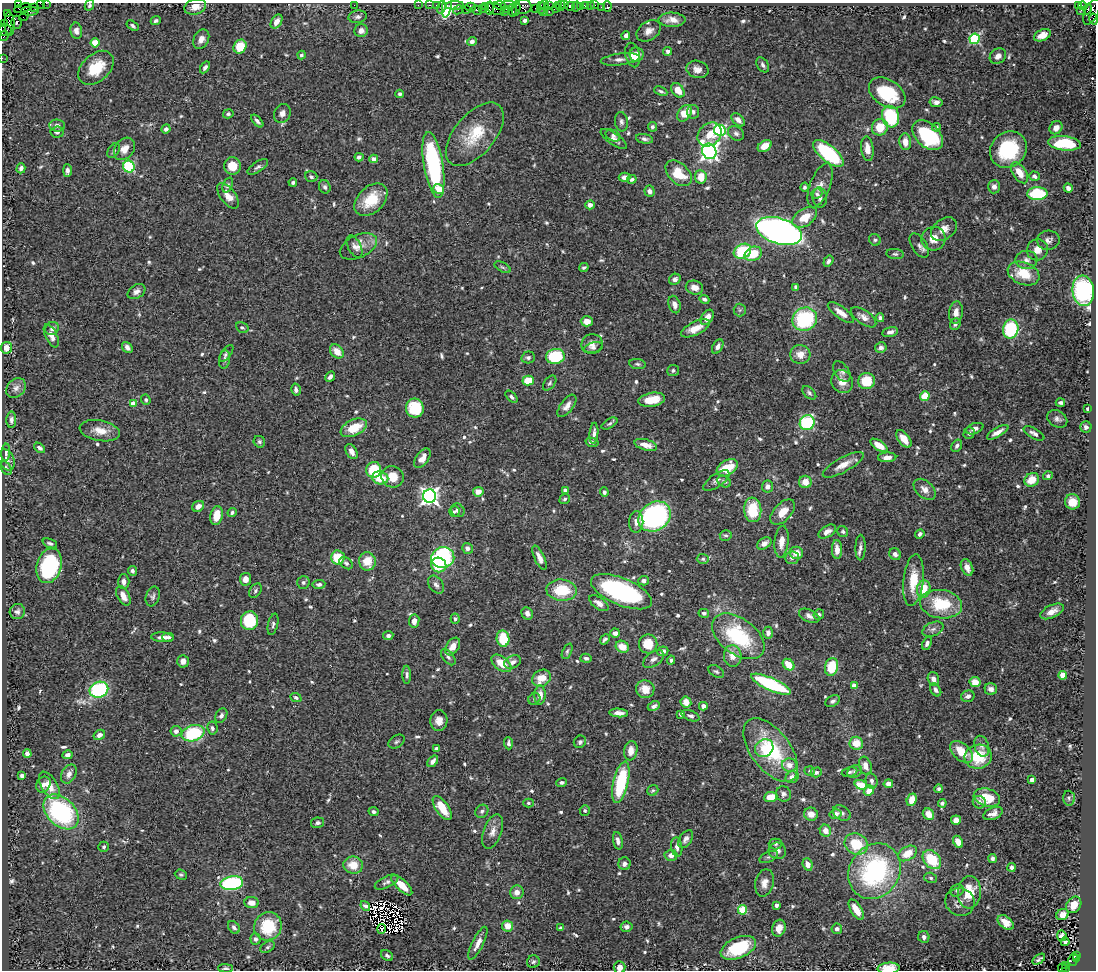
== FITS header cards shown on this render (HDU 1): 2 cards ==
NAXIS1  =                 1094
NAXIS2  =                  968

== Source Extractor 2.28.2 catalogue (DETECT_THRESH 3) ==
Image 1094 x 968 px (HDU 1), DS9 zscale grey, 1 PNG px = 1 image px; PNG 1098 x 972 px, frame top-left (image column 1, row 968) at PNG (2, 3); each listed source drawn as its Kron ellipse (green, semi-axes under 4 px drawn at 4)
Background 0.732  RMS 0.035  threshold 0.104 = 3 sigma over >= 5 px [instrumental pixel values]
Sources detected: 683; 8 with non-positive FLUX_AUTO (blend fragments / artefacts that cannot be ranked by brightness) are neither listed nor drawn; of the other 675, the 500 brightest by FLUX_AUTO listed and drawn (175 fainter detections omitted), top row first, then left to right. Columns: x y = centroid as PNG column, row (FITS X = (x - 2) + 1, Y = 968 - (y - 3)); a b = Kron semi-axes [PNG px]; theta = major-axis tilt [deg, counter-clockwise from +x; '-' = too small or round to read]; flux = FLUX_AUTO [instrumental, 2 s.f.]
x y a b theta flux
18 3 3 3 - 19
40 3 4 2 - 52
46 3 2 2 - 15
89 5 5 4 - 5
354 5 2 2 - 100
418 5 2 2 - 20
430 5 3 2 - 47
436 5 2 2 - 21
508 5 7 2 0 220
544 5 4 3 - 36
549 5 3 2 - 47
558 5 3 2 - 52
565 5 3 2 - 48
585 5 4 3 - 130
590 5 2 2 - 12
595 5 2 2 - 21
1078 5 3 2 - 230
1082 5 4 3 - 24
447 6 12 4 81 97
455 6 9 3 1 140
485 6 4 2 - 49
500 6 6 3 -15 160
561 6 5 3 - 86
570 6 4 4 - 270
576 6 5 4 - 22
607 6 6 3 -82 19
34 7 3 2 - 27
195 7 11 7 17 22
441 7 6 3 76 170
470 7 5 4 - 170
524 7 8 7 - 360
580 7 2 2 - 14
601 7 2 2 - 7.4
23 8 9 4 14 210
489 8 7 3 -88 230
535 8 2 2 - 46
541 8 6 3 90 88
556 8 4 3 - 67
482 9 3 3 - 29
495 9 9 5 -22 340
506 9 3 2 - 88
516 9 7 3 82 150
1088 9 5 3 - 420
458 10 5 4 - 45
466 10 3 3 - 100
477 10 5 3 - 150
512 10 6 3 -84 380
1081 10 2 2 - 9.5
30 11 9 4 0 170
504 12 2 2 - 28
543 12 3 2 - 89
549 12 3 2 - 120
1091 12 14 6 65 640
7 13 4 2 - 22
24 16 5 2 - 60
358 17 9 6 9 8.2
1094 19 5 3 - 120
525 20 4 4 - 11
672 20 13 7 -1 18
156 21 5 4 - 5.3
276 21 8 5 58 16
17 22 6 5 - 320
5 24 3 3 - 31
9 24 12 5 -88 470
133 26 7 4 -34 4.8
5 30 7 5 7 290
76 31 8 6 -80 11
361 31 7 6 - 12
649 31 13 9 34 17
1042 35 9 5 24 19
4 36 5 4 - 91
626 36 4 4 - 8.9
201 39 10 7 63 16
975 39 5 5 - 220
472 41 5 4 - 8.8
95 43 4 4 - 66
240 47 7 6 - 61
667 51 4 4 - 4.7
301 55 4 4 - 5.1
633 55 12 7 -77 26
637 55 7 7 - 18
998 56 9 7 39 11
2 58 2 2 - 11
620 59 19 5 7 14
763 65 8 5 -58 6.6
205 67 6 4 56 6.5
96 68 20 13 42 68
697 69 11 8 -16 15
678 90 8 5 -52 27
661 91 7 4 -25 4.9
887 93 20 13 -33 120
400 94 4 4 - 4.5
936 102 7 5 -10 10
693 112 7 6 - 6.3
282 113 10 8 63 12
684 113 9 6 56 45
228 114 5 4 - 5
890 117 11 8 -74 140
738 120 8 5 -46 13
257 121 8 4 -47 6.4
621 122 10 6 -82 7.6
57 125 8 6 -7 11
652 127 5 4 - 6.5
880 127 8 8 - 44
936 127 4 4 - 7.3
1056 128 7 6 - 14
166 129 5 4 - 8.9
720 130 6 5 - 350
57 132 6 5 - 7.3
736 133 8 6 -33 7.6
475 134 38 20 50 91
710 134 13 10 45 33
613 135 8 5 -27 5.7
928 135 18 11 -43 170
614 139 15 5 -35 11
645 139 8 4 -10 6.3
905 142 8 6 -85 20
1064 143 16 7 -6 100
765 146 7 5 33 30
124 149 12 9 52 20
867 149 12 6 -84 20
1008 150 19 17 41 140
114 151 8 5 55 5.4
709 151 8 7 - 1200
828 153 18 8 -39 210
359 157 4 4 - 8.1
374 159 4 4 - 18
433 165 33 9 -81 260
232 166 9 8 - 42
129 167 6 5 - 160
258 167 12 5 34 7.2
21 168 5 4 - 7.2
67 171 6 4 -89 10
679 173 15 9 -43 62
1020 173 12 6 -56 35
1035 176 5 4 - 5.8
311 177 6 5 - 6.4
625 177 6 4 -1 10
701 177 7 5 -82 36
632 179 5 4 - 5.7
293 182 4 4 - 5.1
228 185 8 5 68 5.2
820 185 23 10 69 22
325 187 7 5 -65 6.1
804 187 4 4 - 5
994 187 7 6 - 10
1068 188 4 4 - 9.5
439 189 6 5 - 40
650 191 6 5 - 9.6
817 194 6 5 - 4.8
1037 194 10 6 2 130
228 196 15 7 -54 26
820 197 10 7 -83 9.7
371 200 19 13 44 68
590 205 4 4 - 15
805 217 14 8 33 46
944 229 14 10 38 19
779 231 23 13 -18 1400
933 239 12 11 - 25
875 240 6 5 - 4.7
1048 240 11 9 6 11
919 245 13 7 -58 9.8
358 246 20 11 25 27
354 247 12 6 -64 10
1037 250 11 10 - 20
742 251 9 7 30 100
753 254 9 7 23 52
895 254 9 5 -7 4.9
1026 260 11 9 -2 13
828 261 6 4 55 7.3
502 267 9 4 -27 4.9
584 268 5 3 - 4.3
1024 273 16 11 -21 64
675 279 6 5 - 7.4
796 287 4 4 - 6.8
694 288 9 7 -15 18
1083 291 15 10 -84 310
136 292 9 6 31 11
704 299 5 4 - 6
674 304 9 6 -73 11
740 310 6 6 - 4.5
841 312 15 6 -37 22
956 312 11 7 82 16
707 317 8 5 56 20
864 317 15 7 -35 18
880 318 4 4 - 5.9
805 319 12 11 - 190
587 321 6 5 - 19
955 324 6 5 - 7
52 328 7 6 - 8.8
242 328 6 5 - 4.8
695 328 15 6 26 26
1011 329 9 7 79 180
890 332 8 5 13 9.5
51 336 12 5 -64 16
592 344 10 10 - 15
718 346 8 5 61 9.1
127 347 6 4 -51 8.2
881 347 6 5 - 9.2
6 348 6 5 - 21
593 348 9 5 13 6.2
337 351 8 6 -46 30
226 353 10 4 53 5.6
800 354 10 9 - 25
555 356 9 7 13 120
528 357 7 6 - 6.3
225 360 9 5 81 7
637 364 8 5 -8 4.8
673 370 6 5 - 5.3
842 371 11 7 -53 8.6
330 377 5 4 - 8.7
528 380 6 5 - 57
866 381 8 8 - 65
842 382 12 10 -58 23
550 383 8 5 53 5.4
16 388 11 8 47 12
296 390 6 4 -77 8
809 393 8 5 -43 5.7
925 396 5 4 - 54
511 397 7 4 -46 5.8
146 400 5 4 - 4.6
652 400 13 7 10 38
1060 402 5 4 - 5.7
133 403 4 4 - 30
567 406 13 6 53 14
415 408 9 9 - 100
1088 409 3 3 - 4.4
1057 419 11 8 -33 9.5
11 420 8 5 -90 7.3
807 423 8 7 - 190
609 424 9 4 31 4.8
1086 427 5 5 - 7.9
354 428 14 8 25 53
975 429 9 5 20 9.5
100 431 20 10 -10 30
998 432 12 4 30 15
594 433 10 4 85 8.2
969 433 6 5 - 5.7
1034 433 11 5 -29 8.9
904 439 10 5 -52 26
259 442 6 5 - 5.2
592 442 7 4 -14 7.1
646 445 12 5 -15 19
879 445 10 5 -33 35
957 446 6 5 - 5.9
40 448 6 4 -38 6.7
6 452 9 4 86 5.7
351 452 8 5 -58 13
887 457 9 5 3 13
422 458 11 6 55 17
6 460 11 7 -67 10
843 465 23 7 29 28
6 468 7 5 -58 5.1
727 468 11 7 31 61
374 470 8 7 - 78
1048 476 5 4 - 5.1
392 477 11 10 - 35
380 478 8 6 -12 47
1032 480 7 6 - 35
716 481 15 6 34 10
724 482 7 5 -29 6
805 482 6 6 - 24
767 487 6 5 - 12
925 489 13 8 -42 16
565 490 4 3 - 12
478 492 5 5 - 22
604 492 4 4 - 7
429 496 6 6 - 1100
565 499 5 4 - 4.8
1072 502 7 7 - 32
198 506 6 5 - 17
458 510 7 6 - 7.5
753 510 12 8 -83 85
454 511 5 5 - 4.7
783 512 15 8 47 35
232 513 5 4 - 4.7
217 516 9 6 79 42
655 517 17 14 35 470
636 522 11 7 89 13
827 532 10 5 31 12
843 532 6 5 - 4.7
920 534 5 4 - 6.9
726 535 6 5 - 4.9
781 542 16 7 84 20
50 543 8 4 -21 5.4
764 543 8 5 32 13
860 547 13 5 89 8.4
468 548 6 5 - 10
837 549 9 5 -87 16
796 553 7 6 - 23
895 554 6 5 - 8.3
338 557 7 7 - 57
443 558 11 10 - 270
539 558 13 5 -66 14
792 558 7 6 - 7.6
703 559 6 5 - 4.6
367 561 9 8 - 40
346 563 7 5 -35 6
439 565 8 7 - 61
49 566 18 12 74 200
967 567 8 5 -66 19
132 571 5 4 - 6
245 579 6 5 - 17
913 580 26 10 84 57
644 581 5 4 - 9.3
124 582 7 5 -88 11
303 583 6 6 - 5.5
319 584 6 4 7 7.6
436 585 10 6 -54 8.3
924 589 9 6 74 45
562 590 15 10 -4 83
255 591 8 5 54 5.1
621 592 32 13 -23 330
123 596 11 6 -63 20
153 596 10 6 71 7.2
599 603 11 5 -35 15
941 604 21 14 -7 99
17 611 8 7 - 7.4
1052 611 13 6 26 17
527 613 6 5 - 11
704 613 5 4 - 5.9
819 615 5 5 - 5.8
809 616 11 6 -24 11
455 619 5 4 - 4.9
249 621 9 8 - 120
414 621 6 5 - 15
273 624 11 5 78 6.3
933 629 11 6 23 9.2
615 633 5 4 - 8.6
768 633 6 5 - 9.9
388 636 5 4 - 7.6
738 636 30 18 -36 180
162 637 11 5 -4 14
168 637 5 4 - 5.5
503 639 8 6 -80 66
605 639 6 3 49 5.5
927 643 7 4 66 8.1
648 644 9 9 - 51
453 646 10 6 57 25
622 647 7 5 -28 29
567 651 8 4 65 5
663 651 5 5 - 12
733 656 11 9 -84 27
448 657 9 5 -51 7.4
586 658 6 4 -13 5.5
653 659 12 7 35 9.8
671 660 4 4 - 5
183 661 6 5 - 16
513 662 9 6 26 9.8
501 663 11 6 -38 41
788 665 6 5 - 39
832 667 9 6 78 64
716 671 8 5 -31 4.9
407 675 9 4 -89 6
1063 675 4 4 - 50
541 678 10 8 34 37
933 679 7 5 -73 11
975 682 5 5 - 30
771 684 22 6 -24 190
854 686 4 4 - 37
645 689 9 9 - 28
991 689 6 5 - 12
99 690 9 7 22 200
936 690 7 5 -55 8.3
540 695 9 5 88 17
968 696 7 5 16 10
296 698 6 4 -24 4.3
534 699 6 5 - 4.8
833 701 8 5 28 5.6
686 702 6 5 - 14
654 706 6 4 28 9.1
703 706 4 4 - 8.1
619 713 9 4 -4 12
681 714 4 4 - 6.9
221 716 8 5 59 7.3
691 716 9 5 -19 6.5
439 721 10 8 89 19
212 728 7 5 -80 6.3
176 731 5 5 - 9.6
193 733 12 8 17 160
99 735 6 5 - 9.3
397 742 9 6 33 5.5
580 742 6 5 - 5.4
508 743 6 4 -85 5.9
856 743 7 6 - 36
982 746 11 7 -72 11
436 748 4 3 - 5.6
764 748 10 8 43 22
771 750 37 19 -53 170
631 751 10 6 80 22
962 752 13 8 -41 47
27 754 4 4 - 11
67 755 5 4 - 8.7
978 757 14 12 9 77
433 761 6 4 52 10
789 765 7 6 - 18
865 766 9 6 -72 15
810 771 5 4 - 4.9
855 771 8 6 30 7.5
816 772 6 5 - 6.1
850 772 8 4 13 4.2
69 774 10 7 62 13
22 776 4 3 - 8.1
792 777 6 5 - 16
1032 779 4 4 - 19
872 781 8 6 -77 8
562 782 5 4 - 4.4
621 782 21 7 77 160
43 784 8 7 - 14
888 784 4 4 - 12
49 785 15 7 -59 30
861 785 6 4 -19 50
938 789 4 4 - 5.8
653 790 6 5 - 4.2
869 791 6 4 45 29
783 794 8 7 - 7.6
771 797 7 5 8 39
987 797 13 8 -16 53
1069 798 7 6 - 5.8
912 800 6 5 - 29
979 802 7 6 - 10
528 803 5 4 - 4.4
942 803 4 4 - 5.8
442 808 14 6 -55 49
482 811 7 6 - 6.1
585 811 5 5 - 4.3
61 812 20 14 -44 330
374 812 5 4 - 6
842 813 9 7 -32 8.1
811 814 7 6 - 19
835 814 6 5 - 15
928 814 6 5 - 28
993 814 10 5 22 14
956 820 5 4 - 15
318 823 7 5 11 7.3
493 831 18 9 71 20
825 831 6 5 - 19
686 839 10 6 57 9.1
618 841 9 4 -78 9.7
958 842 6 4 -61 21
776 844 7 5 0 5.2
856 844 12 10 -29 74
104 847 5 5 - 4.3
677 847 9 5 -84 8.9
777 851 9 8 - 11
907 853 10 6 31 40
671 855 6 5 - 13
769 857 10 5 24 5.8
992 858 4 4 - 4.9
932 860 10 8 -47 82
624 864 6 6 - 8.8
808 864 6 5 - 18
353 865 10 8 -8 39
1012 867 4 4 - 7.6
875 871 29 25 55 350
181 875 6 5 - 4.3
931 878 6 5 - 5
386 882 13 5 25 9.4
232 883 11 6 9 250
764 883 14 9 77 19
402 885 13 5 -43 39
957 890 7 6 - 5.6
517 892 7 6 - 16
969 892 16 11 86 62
960 902 15 13 -20 18
252 903 7 5 -6 17
776 905 4 3 - 9.2
1074 905 9 7 55 35
365 906 5 3 - 6
742 910 4 4 - 110
856 910 12 5 -59 35
1062 915 6 5 - 14
1006 922 9 6 -40 19
268 926 14 13 - 90
508 926 6 5 - 27
234 927 7 5 -48 7.2
627 927 6 5 - 7.5
561 928 4 3 - 5.2
779 928 9 6 71 21
382 929 5 4 - 4.9
837 929 5 5 - 7.6
1062 936 5 5 - 8.1
924 937 6 5 - 8.8
256 939 5 5 - 6.9
1065 942 4 3 - 5.3
478 943 18 5 64 17
267 947 8 5 28 4.5
738 948 18 10 23 130
387 955 6 5 - 6.7
1076 955 3 2 - 170
1039 959 7 3 36 4.3
1076 959 3 2 - 90
1073 960 6 4 76 260
533 962 6 6 - 5.6
1066 965 3 2 - 150
619 967 6 6 - 16
226 968 7 4 -1 4.8
889 968 11 5 4 46
1062 968 4 3 - 81
1065 969 3 3 - 60
At the frame edge (FLAGS 8, measured only in part): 9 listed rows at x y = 18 3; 40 3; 46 3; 89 5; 1094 19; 5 30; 2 58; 619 967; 889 968
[175 fainter detections neither listed nor drawn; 8 non-positive-flux detections neither listed nor drawn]